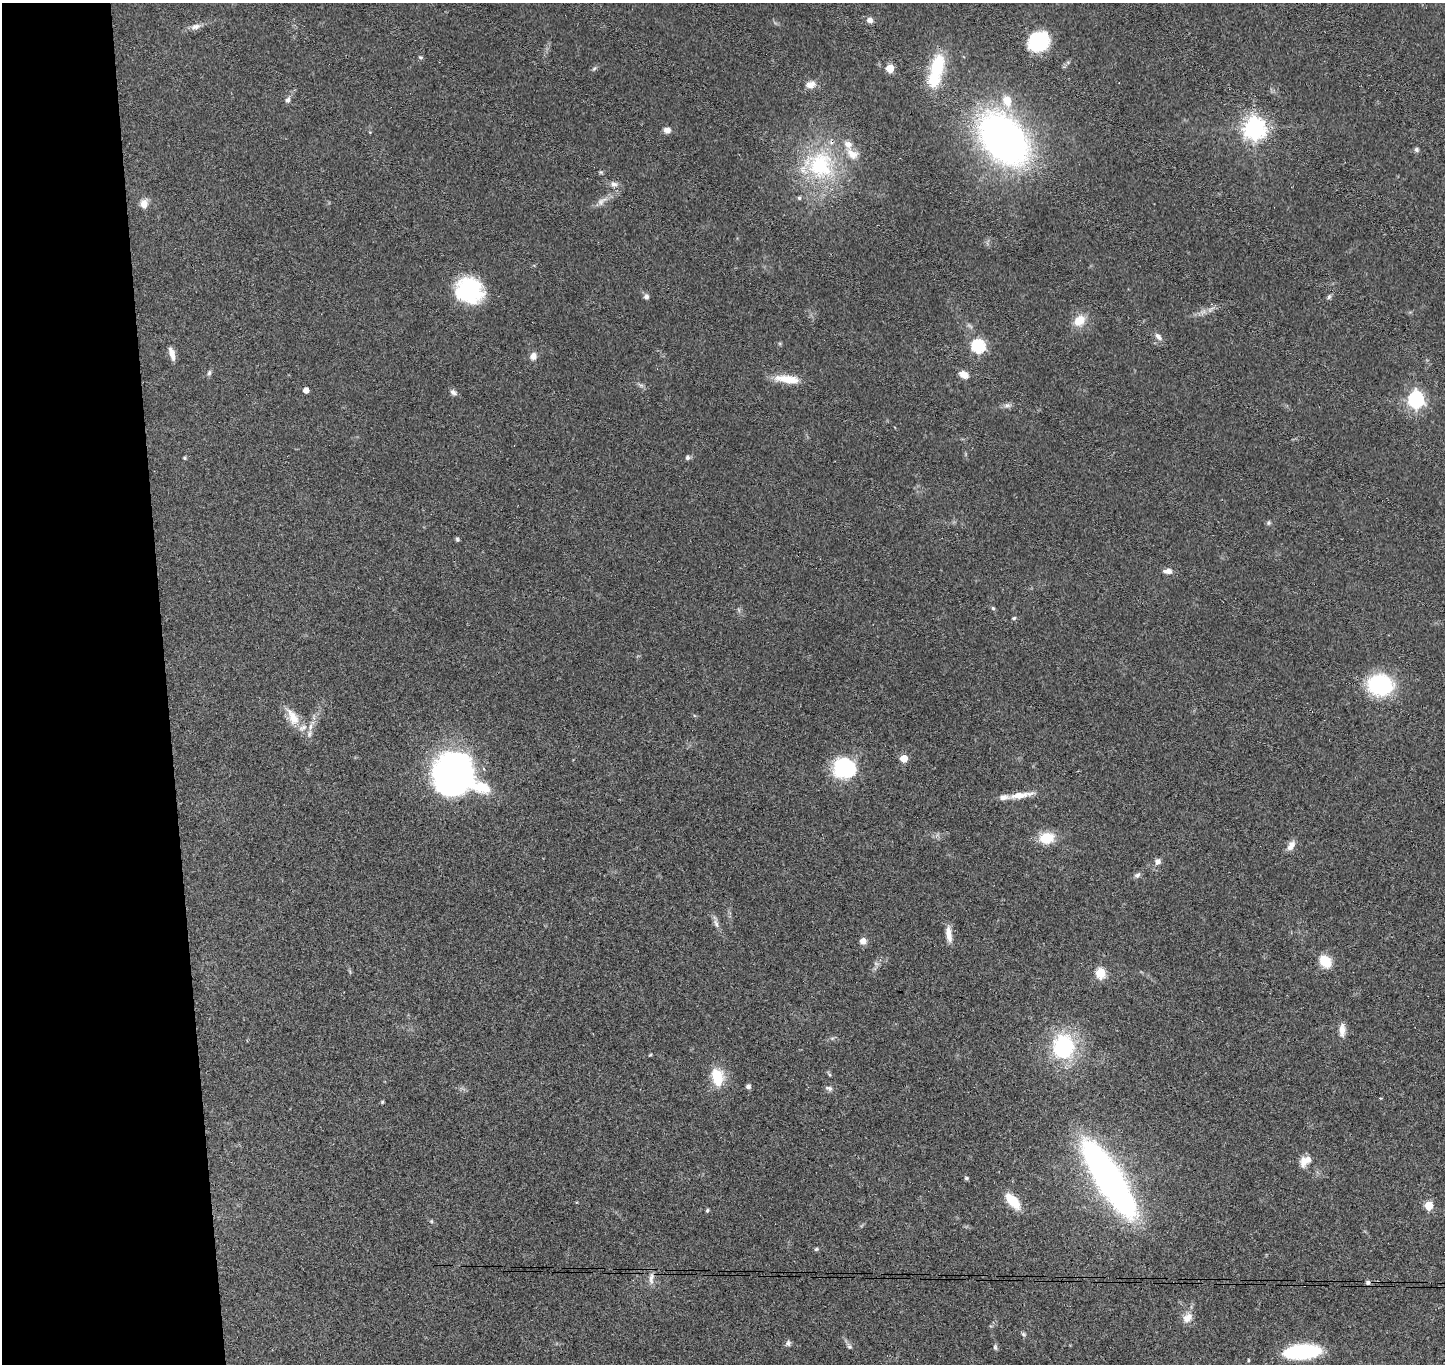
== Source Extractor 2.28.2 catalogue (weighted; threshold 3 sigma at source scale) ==
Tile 4 of 3 x 3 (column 1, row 2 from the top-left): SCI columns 58-1500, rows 1514-2875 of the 4442 x 4368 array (HDU 1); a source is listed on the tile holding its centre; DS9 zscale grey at full resolution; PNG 1447 x 1366 px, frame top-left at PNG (2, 3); no overlay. Shown black and unused: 12% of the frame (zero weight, under 3 of 4 exposures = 6% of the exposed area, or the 3 px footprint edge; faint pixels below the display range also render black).
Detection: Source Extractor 2.28.2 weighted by HDU 2 'WHT'; one run over the whole footprint, this tile lists its part. Background 0.0792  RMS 0.0058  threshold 0.0261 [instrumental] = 3 sigma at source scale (4.5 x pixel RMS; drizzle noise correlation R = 1.50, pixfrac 1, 0.05/0.05 arcsec/px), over >= 5 px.
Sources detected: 89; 1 too faint to see at this stretch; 1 inside a brighter object's white glare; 1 cosmic-ray / hot-pixel residue — not listed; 6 inside a brighter listed object's ellipse — not listed separately; the other 80 listed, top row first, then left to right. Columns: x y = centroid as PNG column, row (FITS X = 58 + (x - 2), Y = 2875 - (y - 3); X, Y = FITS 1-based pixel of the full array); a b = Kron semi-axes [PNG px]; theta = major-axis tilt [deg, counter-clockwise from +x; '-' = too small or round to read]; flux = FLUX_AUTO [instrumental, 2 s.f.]
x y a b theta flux
870 20 7 6 - 2.9
195 26 13 7 11 3
1038 41 21 17 28 34
421 57 6 4 -19 0.87
937 67 29 14 76 29
890 68 5 5 - 19
934 81 6 6 - 31
811 84 13 9 14 4.3
288 100 7 6 - 2
1007 101 17 12 -72 9.6
1254 128 8 7 - 420
667 130 8 6 -7 3
1004 139 45 29 -50 290
1416 150 6 6 - 1.1
820 165 44 40 -42 60
601 172 5 5 - 0.8
614 184 10 8 -13 2.5
144 204 10 8 82 4.7
469 290 29 25 -26 43
646 297 6 6 - 1.9
1329 297 7 5 68 1.1
1079 321 15 11 42 9.1
1158 337 13 7 -50 2.6
978 346 6 6 - 88
172 354 16 6 -72 4.4
533 356 9 8 - 3.3
209 373 7 5 73 1.3
964 375 11 8 -26 4.7
787 379 32 9 -7 11
641 385 9 4 -26 1.4
306 390 4 4 - 5
453 392 9 6 -34 2.1
1416 399 7 6 - 170
1007 405 10 6 10 1.9
184 458 5 4 - 0.7
687 458 6 6 - 1.5
1269 523 7 5 83 0.91
457 539 6 5 - 0.89
1168 571 10 6 -3 3.1
993 608 5 4 - 0.82
1014 618 6 4 23 0.77
1380 685 17 14 -5 67
293 717 27 12 -62 9.9
310 726 12 4 83 2.4
904 758 5 5 - 15
844 768 22 19 2 46
452 774 39 34 84 210
1020 795 32 7 9 8.3
1047 838 14 11 8 15
1291 846 14 7 57 4
1158 861 9 7 57 2.4
1137 875 9 6 36 1.7
716 924 13 5 -74 2.5
949 934 21 7 -81 5.2
863 941 7 6 - 4.2
1325 961 10 8 -51 18
1100 973 5 5 - 39
1342 1030 14 7 90 5
1063 1047 25 22 83 51
718 1077 22 12 -79 16
748 1086 5 4 - 2.2
829 1088 11 5 -18 1.6
382 1102 5 4 - 0.66
1306 1161 15 9 36 6.8
966 1178 5 4 - 0.83
1109 1179 60 16 -58 390
1013 1201 20 9 -48 14
1429 1205 5 5 - 20
707 1211 5 4 - 0.86
431 1221 6 4 -72 0.63
816 1249 6 4 44 0.78
651 1278 17 7 85 3.4
1368 1283 6 5 - 1.2
1187 1318 15 11 41 4.9
1023 1334 6 5 - 0.97
788 1343 8 6 57 1.5
849 1347 7 6 - 1.2
995 1347 8 5 -80 1.1
1302 1352 32 13 5 50
1248 1360 5 3 - 0.57